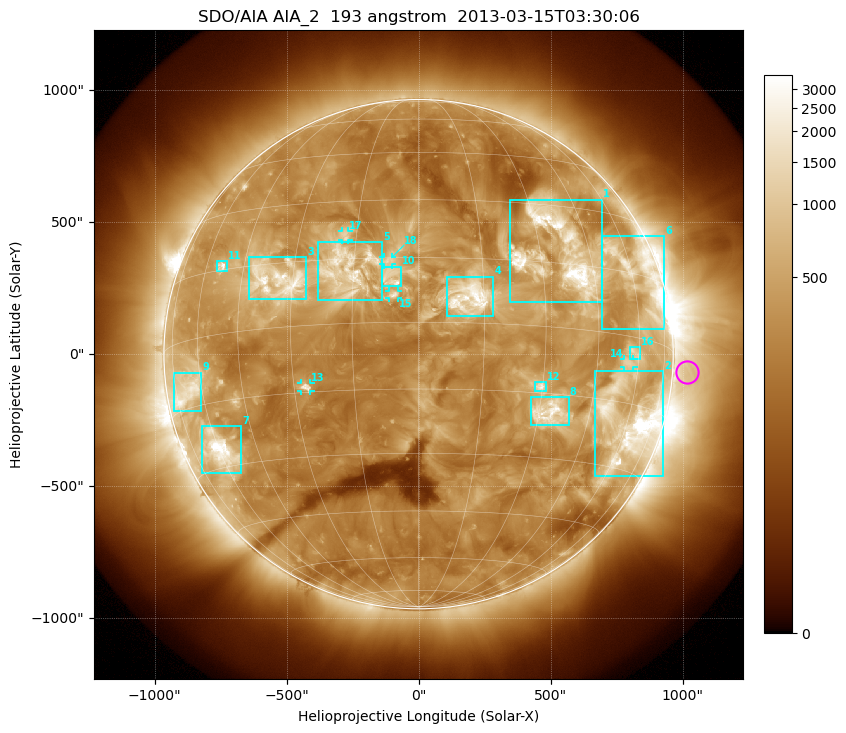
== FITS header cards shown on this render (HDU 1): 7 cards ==
TELESCOP= 'SDO/AIA'
INSTRUME= 'AIA_2'
WAVELNTH=                  193
WAVEUNIT= 'angstrom'
DATE-OBS= '2013-03-15T03:30:06.84'
CTYPE1  = 'HPLN-TAN'
CTYPE2  = 'HPLT-TAN'

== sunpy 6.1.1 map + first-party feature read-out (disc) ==
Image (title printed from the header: SDO/AIA AIA_2  193 angstrom  2013-03-15T03:30:06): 1024 x 1024 px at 2.4 arcsec/px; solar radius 965 arcsec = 402 px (full disc in frame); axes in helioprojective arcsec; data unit not stated in the header (colour bar unlabelled)
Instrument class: DISC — disc imager (sunpy class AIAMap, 193 A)
Bright regions (active regions / flare kernels): reference = the median radial profile (limb darkening/brightening removed); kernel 9 px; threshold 5 sigma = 703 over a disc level ~301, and >= 1.15x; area >= 12 px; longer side >= 10 px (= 24 arcsec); searched inside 0.97 R_sun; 18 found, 18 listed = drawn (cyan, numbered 1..; 5 of them under ~33 arcsec drawn as corner ticks so the feature stays visible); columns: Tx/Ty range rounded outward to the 5 arcsec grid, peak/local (2 s.f.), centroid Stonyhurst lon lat
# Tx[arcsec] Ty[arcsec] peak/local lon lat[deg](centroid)
1 345..695 195..585 16 +36 +18
2 665..930 -465..-65 21 +61 -20
3 -645..-425 205..370 10 -34 +11
4 105..285 145..295 10 +12 +6
5 -385..-140 205..425 6.4 -17 +12
6 690..930 95..450 7 +63 +15
7 -820..-670 -450..-270 13 -60 -26
8 425..570 -270..-160 8.6 +33 -19
9 -930..-820 -215..-70 6.3 -67 -11
10 -140..-65 260..330 6.1 -6 +10
11 -765..-725 315..355 7.8 -53 +16
12 440..485 -140..-105 6.6 +29 -14
13 -445..-410 -140..-110 5.5 -27 -14
14 780..815 -50..-20 4 +56 -6
15 -110..-80 210..240 5.3 -6 +6
16 800..840 -20..30 3.9 +58 -3
17 -290..-265 435..465 4.1 -18 +21
18 -135..-100 340..370 3.6 -7 +14
Off-limb structures (1.02-1.3 R_sun): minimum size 162 px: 2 found; the strongest spans PA ~230..300 deg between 1.02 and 1.3 R_sun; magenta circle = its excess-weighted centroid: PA ~265 deg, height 1.06 R_sun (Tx ~1020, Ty ~-70 arcsec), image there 1.7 x the reference